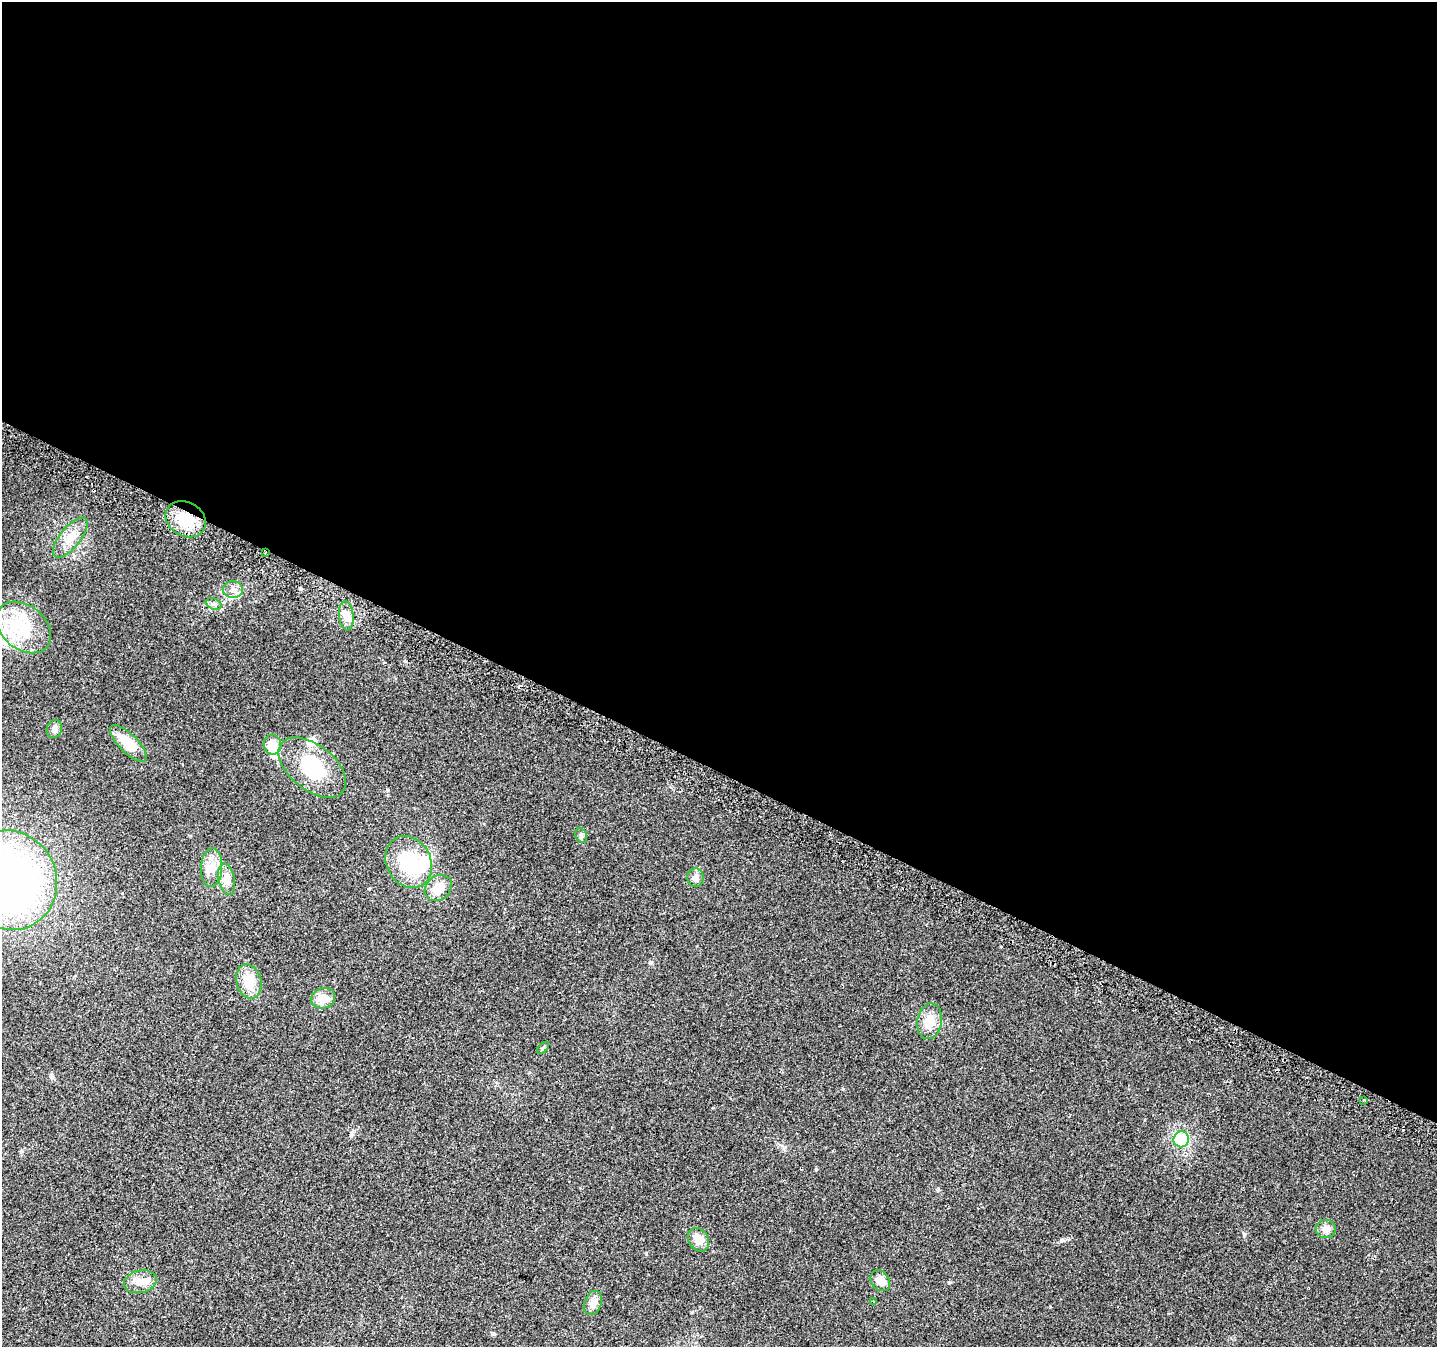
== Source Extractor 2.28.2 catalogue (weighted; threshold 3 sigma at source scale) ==
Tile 3 of 4 x 4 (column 3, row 1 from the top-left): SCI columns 2895-4329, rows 4332-5676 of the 5781 x 5906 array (HDU 1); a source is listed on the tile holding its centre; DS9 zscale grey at full resolution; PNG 1439 x 1349 px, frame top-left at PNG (2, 2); each listed source drawn as its Kron ellipse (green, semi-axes under 4 px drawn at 4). Shown black and unused: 57% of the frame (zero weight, under 2 of 3 exposures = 2% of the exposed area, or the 3 px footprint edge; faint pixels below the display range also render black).
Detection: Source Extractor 2.28.2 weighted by HDU 2 'WHT'; one run over the whole footprint, this tile lists its part. Background 0.0588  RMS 0.008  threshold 0.0362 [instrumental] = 3 sigma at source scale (4.5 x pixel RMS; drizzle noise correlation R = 1.50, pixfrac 1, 0.0396/0.0396 arcsec/px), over >= 5 px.
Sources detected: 37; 2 inside a brighter object's white glare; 3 cosmic-ray / hot-pixel residue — neither listed nor drawn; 2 inside a brighter listed object's ellipse — not listed separately; the other 30 listed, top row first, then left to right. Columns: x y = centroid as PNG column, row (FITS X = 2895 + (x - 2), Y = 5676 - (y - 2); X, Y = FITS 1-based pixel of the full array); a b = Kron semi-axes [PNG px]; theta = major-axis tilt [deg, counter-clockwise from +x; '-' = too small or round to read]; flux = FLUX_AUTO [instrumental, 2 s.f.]
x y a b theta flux
186 519 21 17 -29 25
70 538 24 10 51 11
265 553 2 2 - 1.1
233 589 9 8 - 4.6
214 604 8 5 -23 2
346 616 15 7 -84 5.8
24 627 31 22 -39 33
54 729 9 7 64 2.8
128 743 24 9 -45 18
272 745 10 8 -77 13
312 768 39 22 -39 41
581 836 8 5 -71 1.8
409 862 27 22 -60 40
212 868 19 10 87 9.6
695 878 9 8 - 4.2
227 879 16 8 -78 6.4
9 880 50 47 -64 400
438 888 15 11 40 11
249 981 17 12 -77 17
323 998 12 10 16 9.7
930 1021 18 12 80 13
543 1048 7 4 45 1.2
1363 1100 4 3 - 1.3
1181 1139 8 7 - 25
1326 1229 10 9 - 5.5
699 1240 12 10 -56 8.5
880 1281 11 9 -51 5.9
140 1282 16 11 15 8.2
874 1302 4 2 - 0.64
593 1303 12 8 69 4.9
Overlapping masked pixels (flux is a lower limit): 2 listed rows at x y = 186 519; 265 553
Isophote crosses this tile's border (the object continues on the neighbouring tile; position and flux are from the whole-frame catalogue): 1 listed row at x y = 9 880
Unlisted compact peaks at least as high as the median listed source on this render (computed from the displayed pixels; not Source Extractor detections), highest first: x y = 816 1169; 650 963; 1244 1234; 949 1283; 646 1254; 494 1334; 938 1189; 405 661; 21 1151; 52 1077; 190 836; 713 1108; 1050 1306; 1064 1241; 484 824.